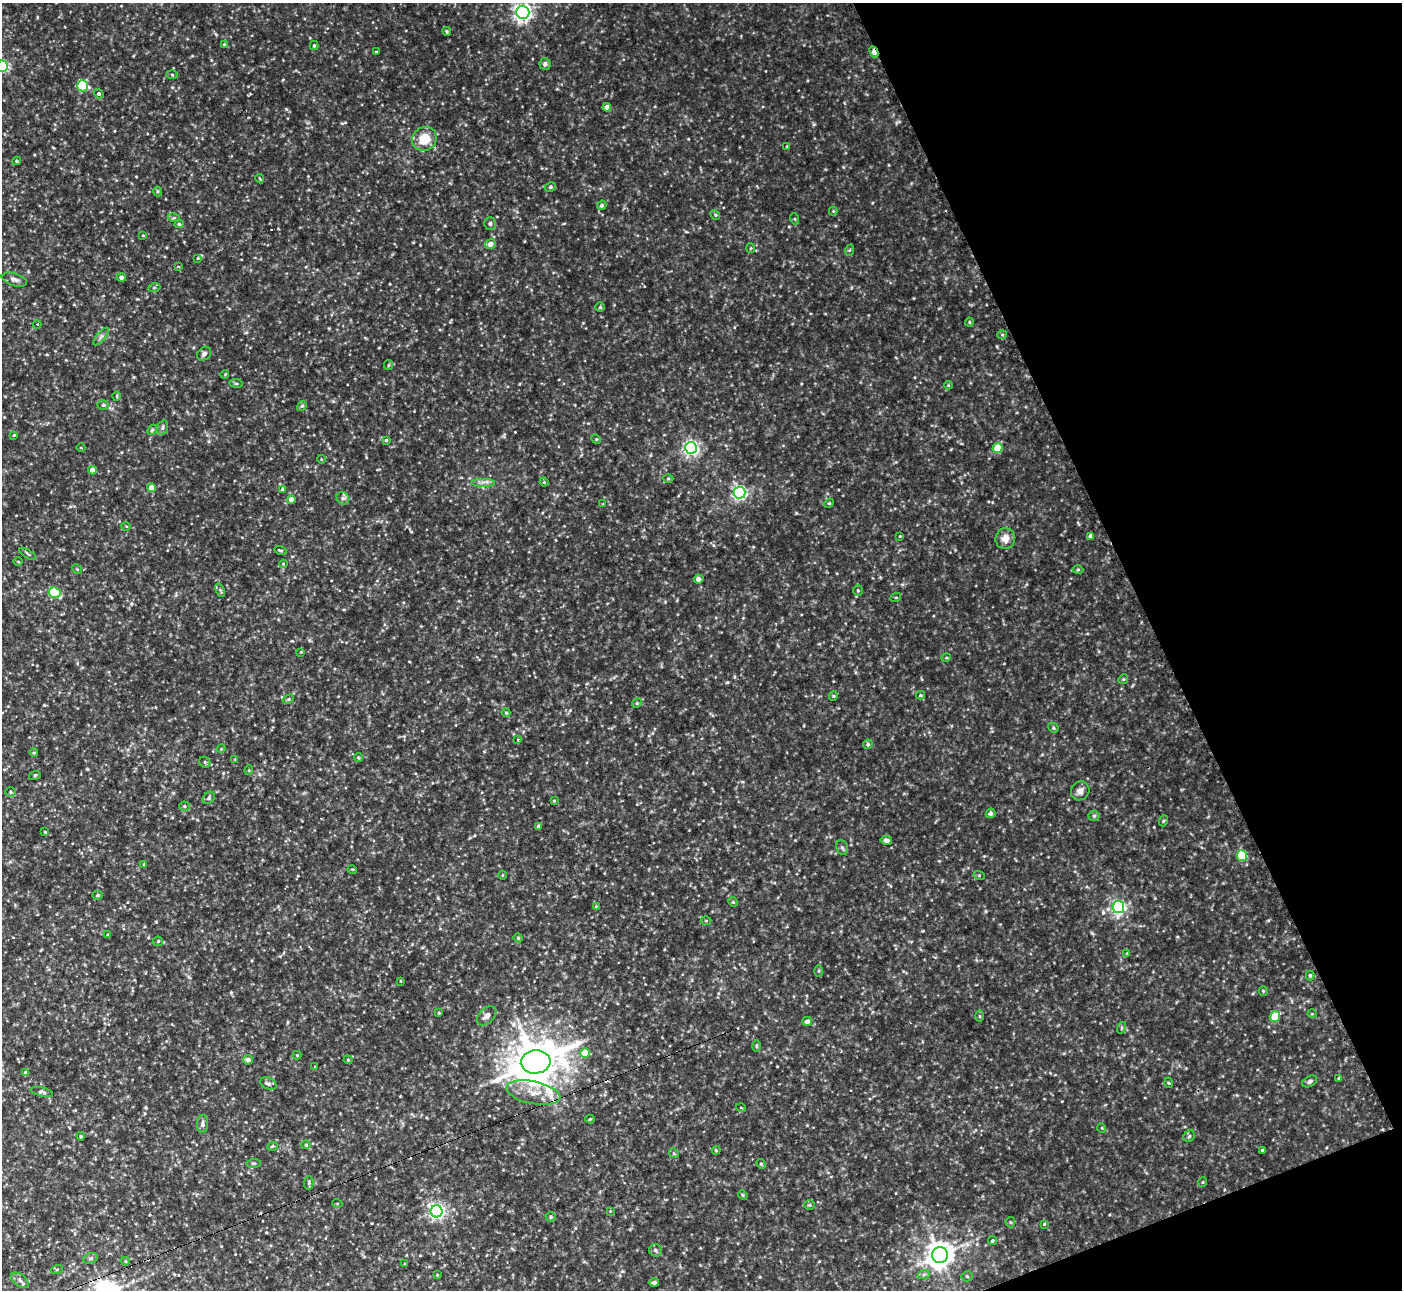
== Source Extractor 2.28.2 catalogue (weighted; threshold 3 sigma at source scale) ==
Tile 12 of 4 x 4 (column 4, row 3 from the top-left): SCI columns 4265-5664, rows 1573-2860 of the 6173 x 5943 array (HDU 1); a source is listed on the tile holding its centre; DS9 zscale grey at full resolution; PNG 1404 x 1292 px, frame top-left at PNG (2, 3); each listed source drawn as its Kron ellipse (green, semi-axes under 4 px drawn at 4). Shown black and unused: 19% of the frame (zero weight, under 2 of 3 exposures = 1% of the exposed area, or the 3 px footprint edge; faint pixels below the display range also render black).
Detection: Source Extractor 2.28.2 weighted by HDU 2 'WHT'; one run over the whole footprint, this tile lists its part. Background 0.0722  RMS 0.01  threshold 0.0452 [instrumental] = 3 sigma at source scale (4.5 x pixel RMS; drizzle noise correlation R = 1.50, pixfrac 1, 0.05/0.05 arcsec/px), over >= 5 px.
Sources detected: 192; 1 inside a brighter object's white glare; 5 cosmic-ray / hot-pixel residue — neither listed nor drawn; the other 186 listed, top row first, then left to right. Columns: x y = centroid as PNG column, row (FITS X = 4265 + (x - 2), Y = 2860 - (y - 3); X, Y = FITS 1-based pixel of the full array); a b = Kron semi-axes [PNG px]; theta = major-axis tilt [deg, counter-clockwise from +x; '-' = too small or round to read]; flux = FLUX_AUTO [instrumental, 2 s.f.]
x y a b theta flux
523 12 6 6 - 370
447 31 4 3 - 1.1
224 44 4 3 - 1.2
314 46 4 3 - 1.2
376 52 3 3 - 0.89
874 52 6 3 -64 10
545 64 6 5 - 3.5
2 66 5 5 - 140
172 75 5 4 - 1.1
83 86 5 5 - 77
99 94 5 4 - 1.7
607 107 4 4 - 7.9
424 139 13 11 40 21
787 146 4 3 - 0.74
17 161 4 4 - 1.3
260 179 5 3 - 0.95
550 187 5 4 - 1.7
158 191 5 4 - 1.3
602 205 5 4 - 2.1
833 211 4 4 - 0.87
715 215 5 4 - 1.2
174 218 6 4 -17 1.3
795 219 5 3 - 1
179 224 4 4 - 1.9
490 224 6 6 - 2.4
143 235 3 3 - 0.89
490 244 5 5 - 6.2
751 248 5 3 - 1
850 250 6 3 70 1.2
198 258 4 4 - 1.2
178 267 3 3 - 1.3
121 277 4 4 - 3
14 280 13 6 -17 3.9
154 288 6 4 20 1.2
600 307 4 4 - 1.5
969 322 4 4 - 0.99
37 324 4 2 - 0.83
1002 335 5 3 - 0.91
101 337 11 3 50 2.2
204 354 8 6 42 3.4
389 365 5 4 - 1.2
225 374 4 3 - 0.89
236 383 7 3 -7 1.5
948 385 4 3 - 0.84
117 396 5 3 - 0.91
103 405 6 4 3 1.4
302 406 5 4 - 1.4
163 428 7 5 74 2.3
152 430 6 4 46 1.5
14 435 4 3 - 0.85
596 439 5 4 - 0.94
386 440 4 4 - 1.3
81 448 4 3 - 0.72
691 448 6 6 - 260
998 448 5 4 - 25
321 459 4 3 - 0.71
92 470 4 4 - 7.2
668 479 5 3 - 0.97
483 482 12 3 0 2.9
544 482 4 4 - 0.91
151 488 4 4 - 9.1
283 489 4 3 - 1.5
739 493 6 6 - 240
343 498 7 5 -43 2.9
291 499 4 4 - 5.6
829 503 5 4 - 1.1
603 504 4 3 - 0.75
126 526 4 3 - 0.77
900 536 3 2 - 0.72
1090 536 4 4 - 3.4
1005 539 10 9 - 8.9
280 550 6 3 -16 1.4
28 554 9 3 -30 1.6
18 562 4 3 - 0.91
283 564 4 3 - 0.8
77 569 5 4 - 1.2
1078 570 5 3 - 1.1
699 579 5 4 - 4.3
220 590 7 4 -65 1.6
858 590 5 4 - 1.4
55 593 6 5 - 42
896 597 5 3 - 0.82
301 652 4 4 - 0.78
946 658 5 3 - 0.87
1123 679 5 4 - 1.2
921 695 4 4 - 1.1
833 696 4 4 - 1.2
288 699 6 4 30 1.3
637 703 5 4 - 1.2
506 713 4 4 - 1
1053 728 5 4 - 1.3
518 739 4 3 - 1.3
868 744 5 4 - 2
221 749 4 3 - 0.88
34 753 4 4 - 0.98
358 758 4 4 - 1.2
235 759 4 4 - 0.8
205 762 6 5 - 1.6
249 770 5 3 - 0.85
35 775 6 3 18 0.96
1080 791 10 9 - 4.9
11 792 5 5 - 1.5
209 798 7 5 47 2
554 801 4 4 - 0.93
185 806 5 4 - 1.4
991 813 5 4 - 2
1094 816 6 5 - 1.8
1163 821 5 3 - 1
539 826 4 3 - 2.1
45 832 4 3 - 0.84
886 840 5 4 - 4
842 848 7 5 -69 2.1
1242 856 5 5 - 54
144 864 4 3 - 0.96
352 869 5 3 - 0.75
503 875 4 3 - 0.73
979 875 5 3 - 0.99
98 895 5 4 - 1.3
733 902 5 4 - 1.2
596 906 4 4 - 0.83
1118 907 6 5 - 210
706 921 5 3 - 1
108 935 4 3 - 0.86
518 938 4 4 - 1.1
158 941 5 4 - 1
1127 953 4 4 - 0.79
819 971 6 4 88 1.1
1310 975 5 4 - 1.6
400 981 4 3 - 0.72
1263 991 5 4 - 1.2
439 1013 3 3 - 0.81
1312 1014 5 3 - 0.78
487 1016 11 7 44 4.8
980 1016 5 4 - 1.2
1275 1017 5 5 - 24
807 1021 5 4 - 4.1
1121 1028 6 3 71 1.1
756 1046 6 3 -90 1.1
585 1053 5 5 - 17
297 1055 4 4 - 0.89
248 1060 5 4 - 3.6
348 1060 4 4 - 0.95
536 1062 15 11 5 3600
315 1066 3 2 - 0.59
26 1073 4 3 - 2.5
1339 1078 4 4 - 1.1
1310 1081 8 5 28 2.4
1169 1083 5 3 - 0.85
268 1084 8 5 -28 2.7
42 1092 11 4 -13 2.1
533 1093 27 11 -12 19
741 1108 5 3 - 0.75
590 1119 4 4 - 0.95
203 1124 9 5 89 3.3
1102 1128 5 3 - 0.78
81 1136 4 3 - 1.1
1189 1136 6 5 - 1.8
306 1145 4 4 - 0.99
272 1146 5 3 - 1.2
716 1150 4 4 - 0.91
1262 1150 4 3 - 1.3
674 1153 5 4 - 1.4
254 1163 7 4 5 1.4
761 1164 5 4 - 1.1
1203 1182 5 3 - 0.81
309 1183 7 5 85 1.6
743 1195 5 4 - 1.1
337 1203 5 3 - 0.78
809 1205 5 5 - 1.4
437 1211 6 6 - 300
610 1211 4 4 - 0.81
551 1217 5 4 - 1.3
1010 1222 5 5 - 1.3
1044 1224 4 3 - 0.88
992 1241 5 4 - 1.5
656 1250 7 6 - 2
940 1255 8 8 - 1100
90 1258 8 5 19 1.9
125 1261 4 3 - 0.84
405 1264 3 2 - 0.91
57 1269 6 4 19 1
924 1274 6 4 19 1.8
437 1275 4 3 - 0.73
967 1276 5 5 - 1.3
20 1280 10 6 -38 3.6
654 1283 5 4 - 2.3
Overlapping masked pixels (flux is a lower limit): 2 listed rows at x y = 874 52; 536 1062
Isophote crosses this tile's border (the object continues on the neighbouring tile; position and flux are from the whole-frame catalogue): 2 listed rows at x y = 523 12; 2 66